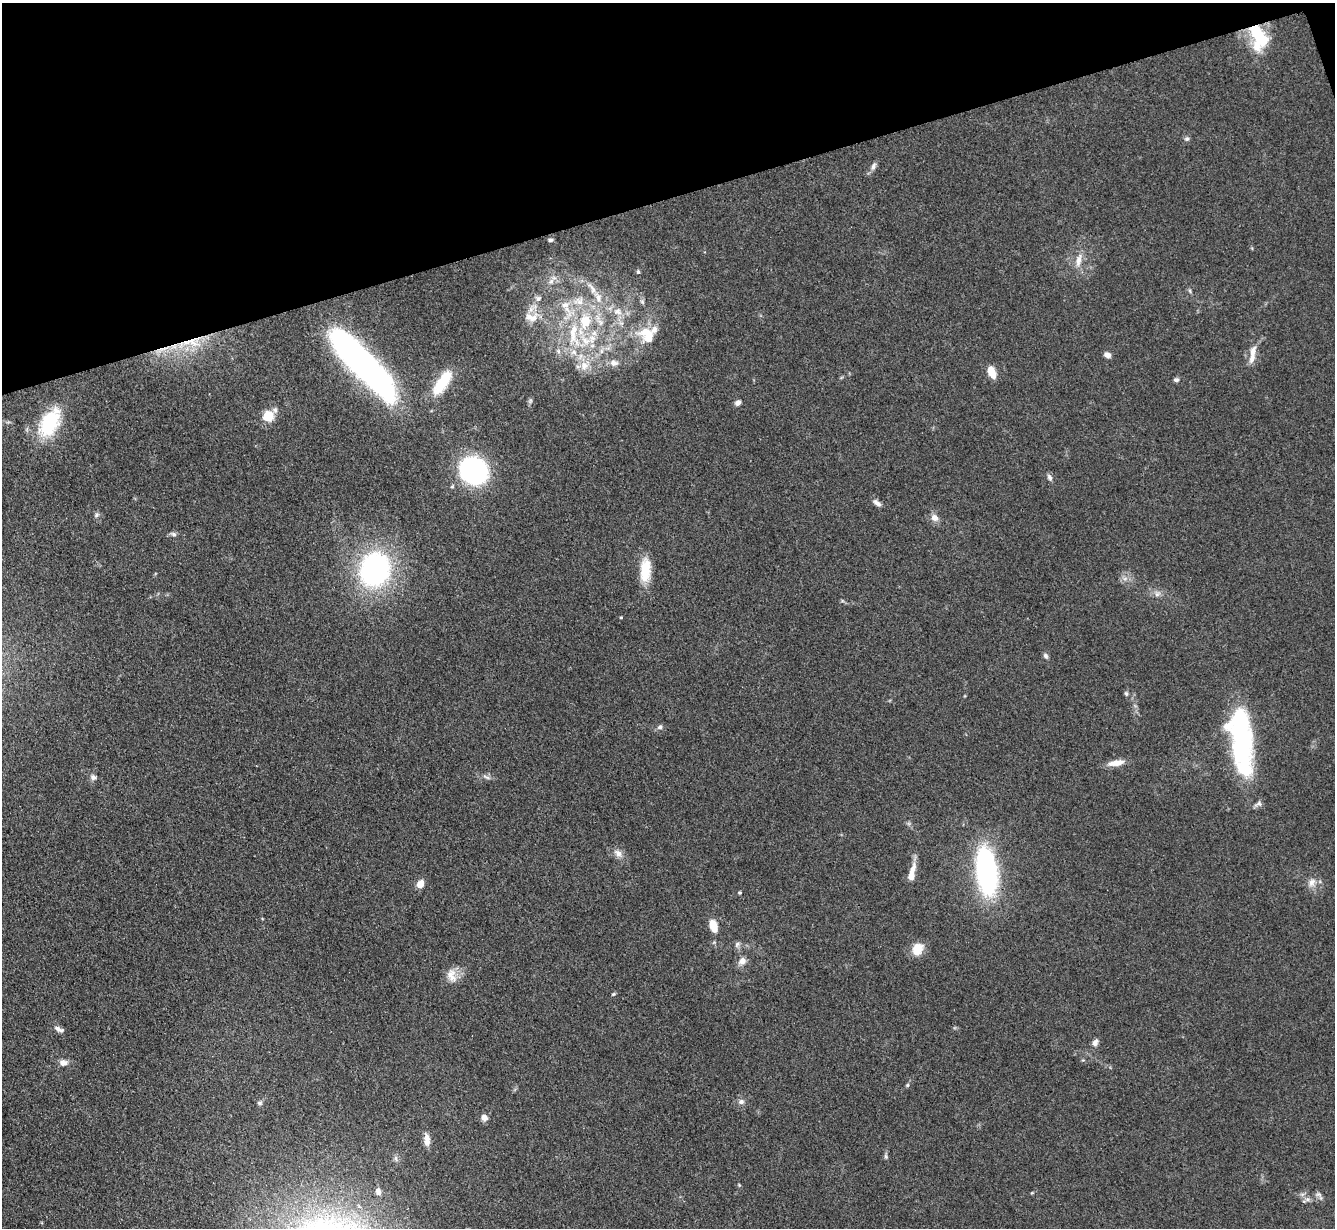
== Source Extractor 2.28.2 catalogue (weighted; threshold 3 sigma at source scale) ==
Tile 3 of 4 x 4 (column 3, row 1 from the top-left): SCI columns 2675-4007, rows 3957-5182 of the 5350 x 5332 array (HDU 1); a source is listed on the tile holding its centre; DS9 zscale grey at full resolution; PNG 1337 x 1230 px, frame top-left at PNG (2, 3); no overlay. Shown black and unused: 16% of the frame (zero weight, under 3 of 4 exposures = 1% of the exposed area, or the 3 px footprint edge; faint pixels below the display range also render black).
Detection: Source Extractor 2.28.2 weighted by HDU 2 'WHT'; one run over the whole footprint, this tile lists its part. Background 0.116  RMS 0.0069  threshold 0.031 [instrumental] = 3 sigma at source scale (4.5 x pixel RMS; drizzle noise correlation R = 1.50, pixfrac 1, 0.05/0.05 arcsec/px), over >= 5 px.
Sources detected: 84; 1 too faint to see at this stretch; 3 inside a brighter object's white glare — not listed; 10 inside a brighter listed object's ellipse — not listed separately; the other 70 listed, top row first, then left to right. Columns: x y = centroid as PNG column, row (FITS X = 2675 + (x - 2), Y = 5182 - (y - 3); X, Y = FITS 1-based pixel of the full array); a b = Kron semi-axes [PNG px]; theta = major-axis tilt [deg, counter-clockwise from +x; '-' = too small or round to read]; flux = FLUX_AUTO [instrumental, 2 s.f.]
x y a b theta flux
1257 34 29 18 -73 30
1187 139 6 6 - 1.6
873 166 11 6 71 2.7
550 240 6 4 1 1.4
1079 260 21 7 79 6.6
638 272 6 5 - 1.1
551 281 11 6 56 3.5
1190 291 6 4 -72 1.1
598 297 19 10 -67 9.6
538 298 9 8 - 2.8
642 302 7 5 -68 1.5
617 311 12 10 -13 7.1
532 317 22 14 -5 12
601 322 10 8 -53 4.3
646 333 29 13 -4 16
574 335 47 16 -87 43
192 342 26 11 -20 17
1253 352 19 9 75 6.7
1107 355 8 6 -28 3
359 359 77 17 -47 400
614 363 11 8 -2 4.7
992 372 11 6 -70 12
1176 380 6 5 - 1.9
442 382 33 12 56 26
738 403 8 6 25 2.3
268 416 5 5 - 58
50 423 37 20 61 42
474 470 21 18 -37 130
1049 477 10 6 -63 2.1
877 503 11 6 -36 2.9
96 515 8 5 28 1.5
934 518 10 8 -41 4.6
173 534 8 5 -29 1.7
375 569 34 28 69 140
645 570 30 12 87 18
1125 578 7 4 19 2
1157 594 9 7 28 2.8
621 617 3 3 - 0.67
1046 656 8 5 -58 1.8
1126 693 7 5 -74 1.3
660 727 7 6 - 1.8
1242 736 47 25 -79 93
1116 763 18 7 10 8
93 777 8 7 - 2.4
486 777 12 3 -23 1.9
1258 804 11 7 17 2.5
618 853 13 8 -41 4.6
987 871 32 13 -83 200
912 873 24 7 76 8.4
1312 882 13 9 67 4.9
420 884 8 6 61 7
740 892 4 4 - 0.92
713 926 12 7 -75 12
737 944 9 5 63 1.9
917 949 15 11 67 11
742 961 9 8 - 4.6
451 975 21 12 -72 8.4
613 994 6 4 43 0.89
59 1029 14 6 -25 3.1
1095 1042 9 7 72 3.2
63 1063 10 8 -10 4.2
907 1085 5 5 - 0.95
741 1102 8 7 - 2.5
259 1103 7 6 - 1.6
484 1117 8 7 - 4.2
427 1139 16 7 -86 5.7
886 1156 7 4 -89 1.3
378 1192 8 6 -78 3.1
1318 1194 9 6 -1 2.2
1307 1199 8 6 20 2.4
Overlapping masked pixels (flux is a lower limit): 2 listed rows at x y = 1257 34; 192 342